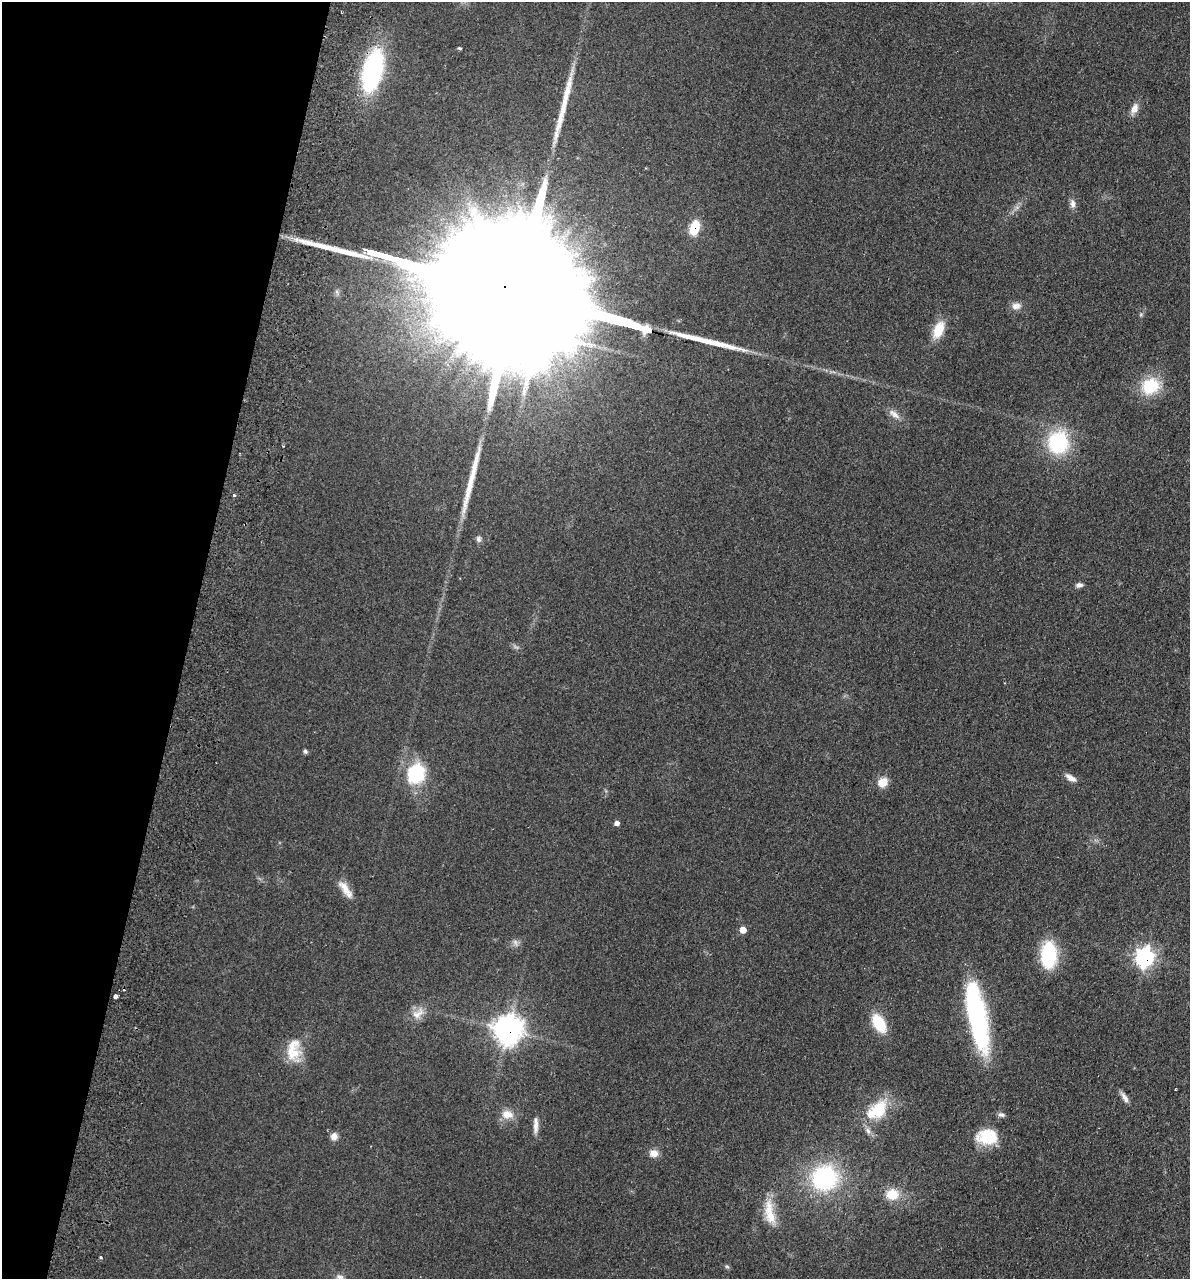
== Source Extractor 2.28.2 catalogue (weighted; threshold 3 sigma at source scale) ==
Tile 9 of 4 x 4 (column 1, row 3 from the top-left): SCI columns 180-1367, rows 1294-2570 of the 5237 x 5141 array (HDU 1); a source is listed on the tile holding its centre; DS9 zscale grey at full resolution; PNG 1192 x 1281 px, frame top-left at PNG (2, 2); no overlay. Shown black and unused: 16% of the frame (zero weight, under 2 of 3 exposures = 3% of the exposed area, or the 3 px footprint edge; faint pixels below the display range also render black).
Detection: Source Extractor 2.28.2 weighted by HDU 2 'WHT'; one run over the whole footprint, this tile lists its part. Background 0.191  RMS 0.012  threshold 0.055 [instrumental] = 3 sigma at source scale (4.5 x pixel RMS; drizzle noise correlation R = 1.50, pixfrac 1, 0.05/0.05 arcsec/px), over >= 5 px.
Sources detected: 56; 2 too faint to see at this stretch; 1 inside a brighter object's white glare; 1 cosmic-ray / hot-pixel residue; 5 long thin detections or spike segments (spike, bleed or trail) — not listed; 4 inside a brighter listed object's ellipse — not listed separately; the other 43 listed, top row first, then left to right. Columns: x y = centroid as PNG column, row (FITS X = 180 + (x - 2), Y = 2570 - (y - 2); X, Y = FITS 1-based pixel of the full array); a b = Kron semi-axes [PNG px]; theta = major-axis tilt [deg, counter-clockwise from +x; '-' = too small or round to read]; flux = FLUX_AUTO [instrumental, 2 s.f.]
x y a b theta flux
459 48 4 3 - 2.2
373 70 42 19 76 160
1134 108 14 8 66 8.9
1073 204 13 7 -82 5.9
694 228 13 8 73 34
1016 306 12 8 -3 7.8
939 330 18 10 67 29
1150 386 17 15 27 56
894 414 18 8 -38 9
1058 442 24 22 82 92
234 495 3 3 - 2.7
478 539 9 6 -80 3.5
1079 585 8 6 7 4.1
305 751 6 5 - 2.4
416 773 27 23 67 63
1071 778 14 7 -33 8.2
883 782 12 10 42 15
617 823 6 5 - 4.1
345 889 27 8 -55 15
743 930 6 6 - 10
1049 955 23 13 89 86
1145 957 9 8 - 340
115 996 4 3 - 16
417 1014 20 11 38 15
977 1016 75 18 -79 210
879 1023 18 10 -59 46
508 1030 10 10 - 1300
293 1053 24 22 -77 30
1175 1089 3 2 - 1.1
1124 1097 15 6 -58 6.4
878 1110 27 18 63 47
507 1114 16 11 -10 15
1001 1115 10 5 -14 3.5
536 1125 23 6 90 8.3
334 1136 9 9 - 7.2
987 1137 24 17 -2 41
654 1153 11 9 -17 8.9
824 1178 24 23 - 150
892 1194 13 11 7 26
769 1208 28 14 88 26
101 1258 3 3 - 5.1
727 1267 6 4 -19 1.8
340 1277 11 8 -16 5.7
Overlapping masked pixels (flux is a lower limit): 4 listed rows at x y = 373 70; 694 228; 1145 957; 508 1030
Isophote crosses this tile's border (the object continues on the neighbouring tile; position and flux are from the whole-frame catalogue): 1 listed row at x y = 340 1277